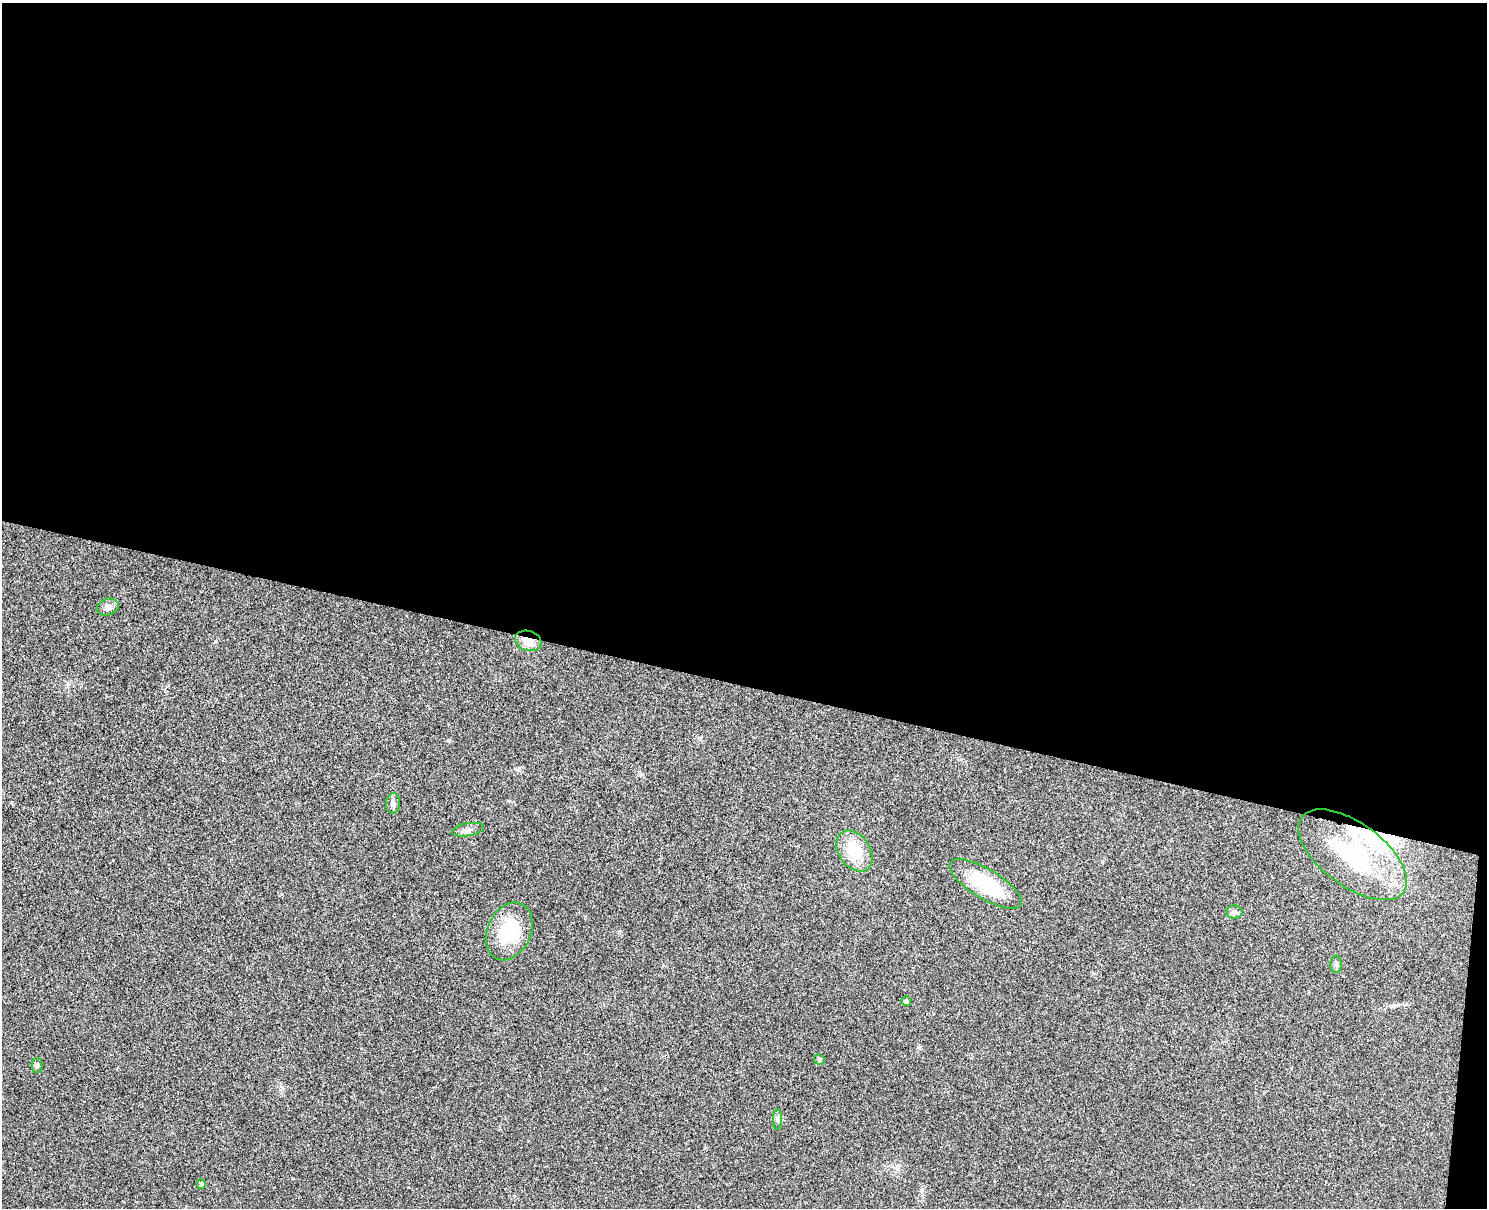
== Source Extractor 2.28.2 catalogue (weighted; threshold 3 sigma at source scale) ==
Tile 3 of 3 x 4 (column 3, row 1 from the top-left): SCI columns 3143-4627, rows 3634-4839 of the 4917 x 4852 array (HDU 1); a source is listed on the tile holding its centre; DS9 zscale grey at full resolution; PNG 1489 x 1210 px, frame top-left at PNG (2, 3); each listed source drawn as its Kron ellipse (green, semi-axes under 4 px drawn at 4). Shown black and unused: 57% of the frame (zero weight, under 3 of 4 exposures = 6% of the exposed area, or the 3 px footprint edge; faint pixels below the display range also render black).
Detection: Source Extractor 2.28.2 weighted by HDU 2 'WHT'; one run over the whole footprint, this tile lists its part. Background 0.0314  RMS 0.0048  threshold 0.0215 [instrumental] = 3 sigma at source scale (4.5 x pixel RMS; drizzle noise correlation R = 1.50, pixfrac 1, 0.05/0.05 arcsec/px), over >= 5 px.
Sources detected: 17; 2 inside a brighter listed object's ellipse — not listed separately; the other 15 listed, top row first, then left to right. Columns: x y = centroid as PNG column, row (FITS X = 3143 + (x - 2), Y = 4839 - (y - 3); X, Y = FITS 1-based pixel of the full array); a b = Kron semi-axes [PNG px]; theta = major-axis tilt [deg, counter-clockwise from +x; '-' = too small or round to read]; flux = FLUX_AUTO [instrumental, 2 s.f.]
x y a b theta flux
108 607 11 8 19 2.8
528 641 13 10 -18 6.6
393 803 10 7 88 1.9
468 830 16 6 10 2.1
855 851 22 15 -56 16
1353 855 63 31 -36 57
986 884 41 14 -31 30
1234 912 8 6 2 1.3
509 931 30 21 65 24
1336 964 8 5 -89 1.1
906 1001 5 4 - 1.7
819 1059 5 5 - 0.88
37 1065 7 5 90 0.99
777 1119 10 4 -90 1.2
201 1184 5 4 - 1.4
Overlapping masked pixels (flux is a lower limit): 1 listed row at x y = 528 641
Unlisted compact peaks at least as high as the median listed source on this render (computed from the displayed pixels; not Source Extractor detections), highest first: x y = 449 740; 918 1047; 519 770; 215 641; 898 1169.